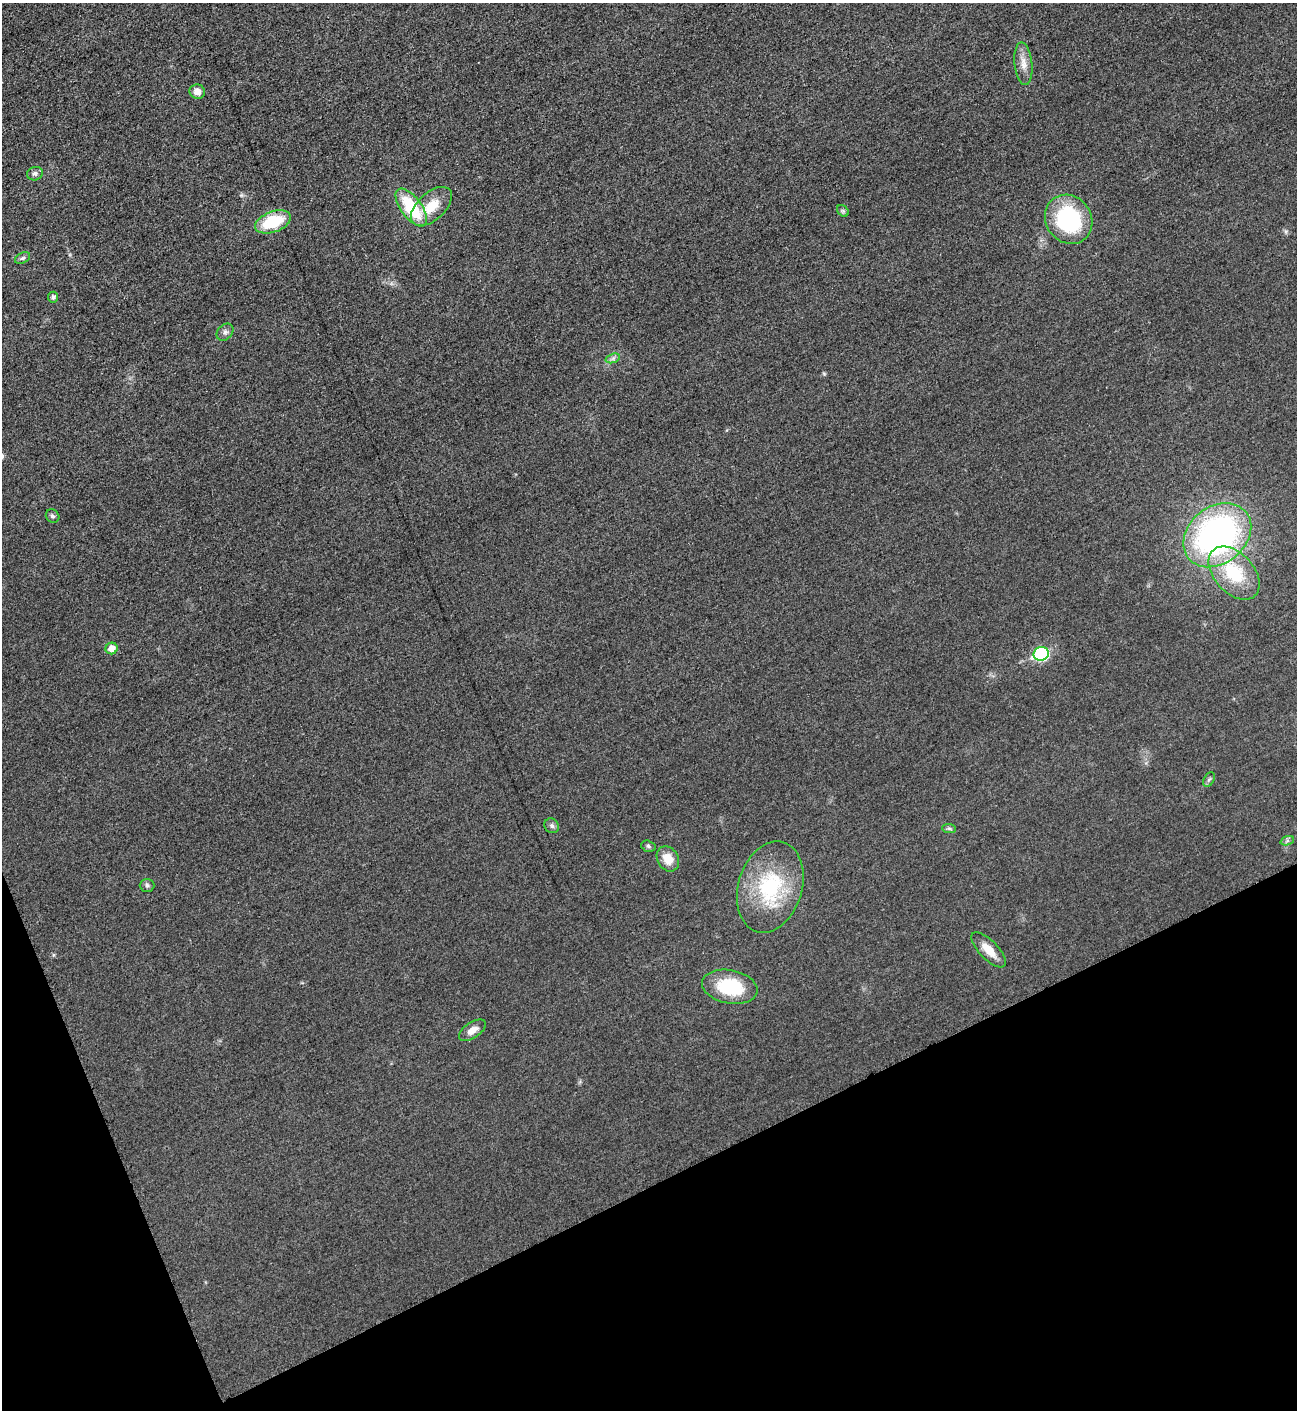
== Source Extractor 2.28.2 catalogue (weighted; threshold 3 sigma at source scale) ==
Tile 14 of 4 x 4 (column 2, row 4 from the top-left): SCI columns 1592-2886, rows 12-1419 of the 5640 x 5651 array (HDU 1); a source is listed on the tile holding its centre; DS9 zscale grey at full resolution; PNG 1299 x 1412 px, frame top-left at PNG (2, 3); each listed source drawn as its Kron ellipse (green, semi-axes under 4 px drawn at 4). Shown black and unused: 20% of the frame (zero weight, under 3 of 5 exposures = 1% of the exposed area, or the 3 px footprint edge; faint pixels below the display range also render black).
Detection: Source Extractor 2.28.2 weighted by HDU 2 'WHT'; one run over the whole footprint, this tile lists its part. Background 0.0189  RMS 0.005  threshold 0.0227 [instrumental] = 3 sigma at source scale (4.5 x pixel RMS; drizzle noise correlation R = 1.50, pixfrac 1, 0.05/0.05 arcsec/px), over >= 5 px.
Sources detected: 28; all 28 listed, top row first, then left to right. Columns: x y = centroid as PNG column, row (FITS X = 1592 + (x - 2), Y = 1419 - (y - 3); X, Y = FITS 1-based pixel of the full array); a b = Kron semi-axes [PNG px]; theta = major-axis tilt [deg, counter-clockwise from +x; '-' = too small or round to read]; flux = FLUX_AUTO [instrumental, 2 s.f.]
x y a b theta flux
1023 64 21 8 -84 5.1
197 92 8 7 - 3.9
35 174 8 6 14 1.8
431 206 25 13 42 12
411 208 22 10 -53 28
843 211 6 5 - 0.85
1069 219 25 22 -54 51
273 222 19 10 20 24
22 258 8 5 26 1.1
53 297 5 5 - 1.4
225 332 9 7 46 1.9
613 358 7 4 19 1.4
53 516 7 6 - 1.3
1217 535 37 28 38 160
1234 573 31 20 -48 28
112 648 6 6 - 5.1
1041 654 8 6 21 53
1209 779 8 5 61 1.1
552 826 8 7 - 1.4
949 828 7 4 -1 0.99
1287 841 7 4 19 0.97
648 846 7 5 -18 1.1
668 859 13 10 -57 7.3
147 885 7 6 - 1.1
770 887 47 32 73 45
989 950 22 9 -46 7.3
730 987 28 16 -10 26
472 1030 15 7 34 4.1